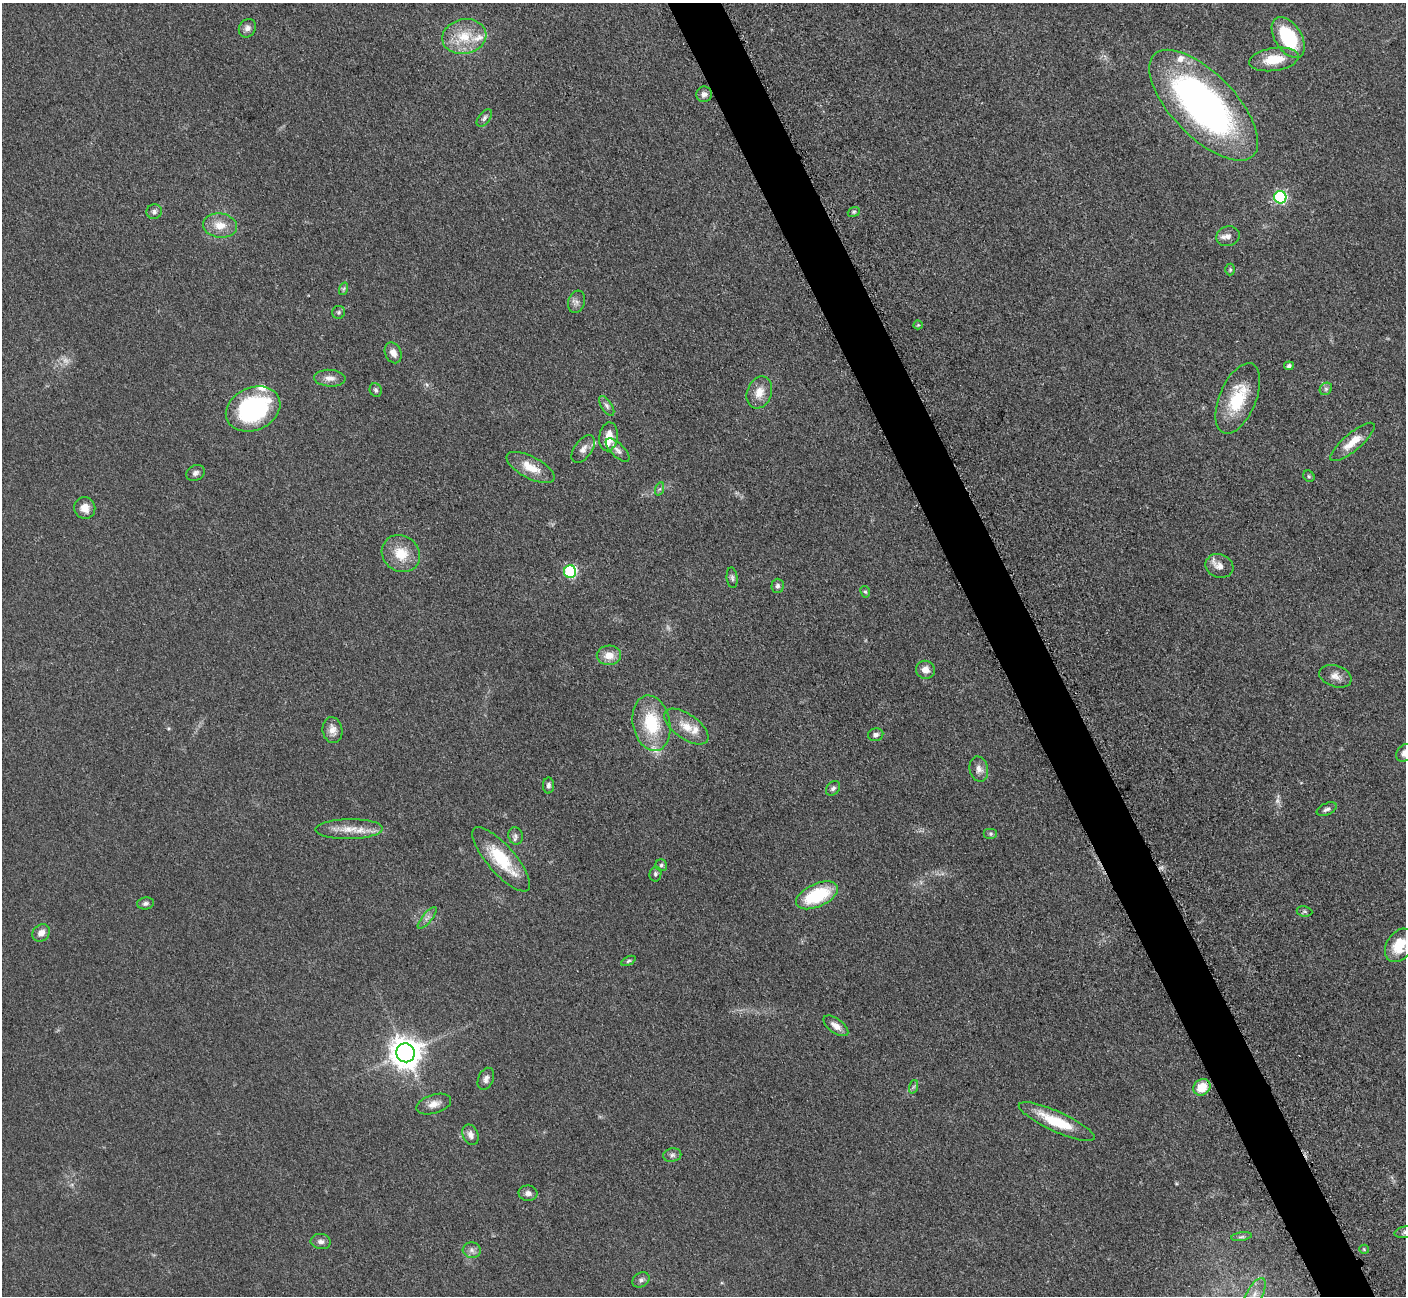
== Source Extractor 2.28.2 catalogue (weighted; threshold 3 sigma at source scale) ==
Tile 6 of 4 x 4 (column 2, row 2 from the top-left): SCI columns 1423-2826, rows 2885-4178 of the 5699 x 5661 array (HDU 1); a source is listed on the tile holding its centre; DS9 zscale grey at full resolution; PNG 1408 x 1298 px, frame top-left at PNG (2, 3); each listed source drawn as its Kron ellipse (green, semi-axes under 4 px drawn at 4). Shown black and unused: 4% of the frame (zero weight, under 3 of 5 exposures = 4% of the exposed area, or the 3 px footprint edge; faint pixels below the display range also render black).
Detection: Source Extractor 2.28.2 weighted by HDU 2 'WHT'; one run over the whole footprint, this tile lists its part. Background 0.0527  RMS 0.0057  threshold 0.0254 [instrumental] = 3 sigma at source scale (4.5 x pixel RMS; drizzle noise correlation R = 1.50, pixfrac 1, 0.05/0.05 arcsec/px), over >= 5 px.
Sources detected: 93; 3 too faint to see at this stretch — neither listed nor drawn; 7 inside a brighter listed object's ellipse — not listed separately; the other 83 listed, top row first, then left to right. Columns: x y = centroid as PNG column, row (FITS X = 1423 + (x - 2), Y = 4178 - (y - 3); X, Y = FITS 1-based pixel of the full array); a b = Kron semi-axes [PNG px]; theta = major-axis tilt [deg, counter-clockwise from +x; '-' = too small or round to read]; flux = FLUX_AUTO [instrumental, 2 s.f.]
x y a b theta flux
247 28 9 8 - 2.7
464 37 22 17 12 16
1288 38 23 13 -57 35
1274 59 25 11 8 14
704 94 8 7 - 2.5
1204 105 71 32 -46 210
484 118 10 5 52 1.7
1280 197 6 6 - 73
154 212 7 7 - 1.7
854 212 6 5 - 0.99
220 225 17 12 -7 8.5
1228 236 12 9 17 3.5
1230 270 6 5 - 0.83
343 289 6 4 70 0.83
577 302 11 8 72 2.4
338 312 6 6 - 1.3
918 325 4 4 - 0.61
393 353 11 8 -66 3.8
1289 366 5 4 - 1.7
330 378 16 8 -4 4
1326 389 7 5 45 1.4
376 390 7 6 - 1.2
759 392 16 12 70 7.5
1238 398 37 18 67 25
607 406 11 5 -56 2
253 409 28 21 24 78
608 437 14 9 81 7.7
1352 442 28 8 40 9.5
583 449 16 8 55 3.6
618 450 15 6 -44 2.8
531 467 26 11 -28 11
195 473 9 7 28 2
1309 476 6 5 - 0.85
659 489 7 4 69 0.98
85 508 11 10 - 5.1
401 554 20 17 -37 13
1219 566 14 11 -20 4.9
570 572 6 6 - 64
732 578 10 5 -84 1.5
777 586 7 6 - 1.7
865 592 6 4 -64 0.98
609 655 12 9 1 6.4
925 670 9 9 - 4.3
1335 676 16 10 -18 4.5
651 723 28 18 -78 29
686 727 26 12 -35 9.6
332 730 13 10 -81 4.6
876 735 7 6 - 2
1405 753 9 7 52 3.3
979 769 13 9 -76 3.6
548 785 8 5 88 1.6
833 788 8 6 47 1.6
1327 809 10 6 24 1.9
349 829 33 10 1 10
991 834 7 5 0 1.1
516 836 9 7 -74 1.7
501 859 41 14 -49 26
661 865 6 5 - 1.3
655 874 7 6 - 1.4
817 895 22 11 24 34
146 903 8 6 8 1.7
1304 911 8 5 -7 0.99
427 918 13 5 50 2.3
41 933 9 8 - 3.7
1399 945 18 12 59 14
628 961 7 4 27 0.9
836 1026 14 7 -36 4.4
406 1053 9 9 - 910
486 1079 11 7 67 2.7
913 1087 7 4 71 1.1
1202 1087 9 7 41 11
434 1104 18 9 17 4.9
1057 1122 41 10 -24 21
471 1135 10 7 -67 3.4
672 1155 9 6 12 1.8
528 1193 9 7 -10 2.6
1405 1232 11 5 10 1.9
1241 1237 10 3 9 1.1
321 1241 10 7 -7 2.3
1364 1249 5 4 - 0.64
472 1250 9 7 -13 2.5
641 1280 9 7 31 1.9
1254 1296 20 8 61 5.7
Isophote crosses this tile's border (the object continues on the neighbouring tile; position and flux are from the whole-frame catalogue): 4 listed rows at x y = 1405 753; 1399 945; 1405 1232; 1254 1296